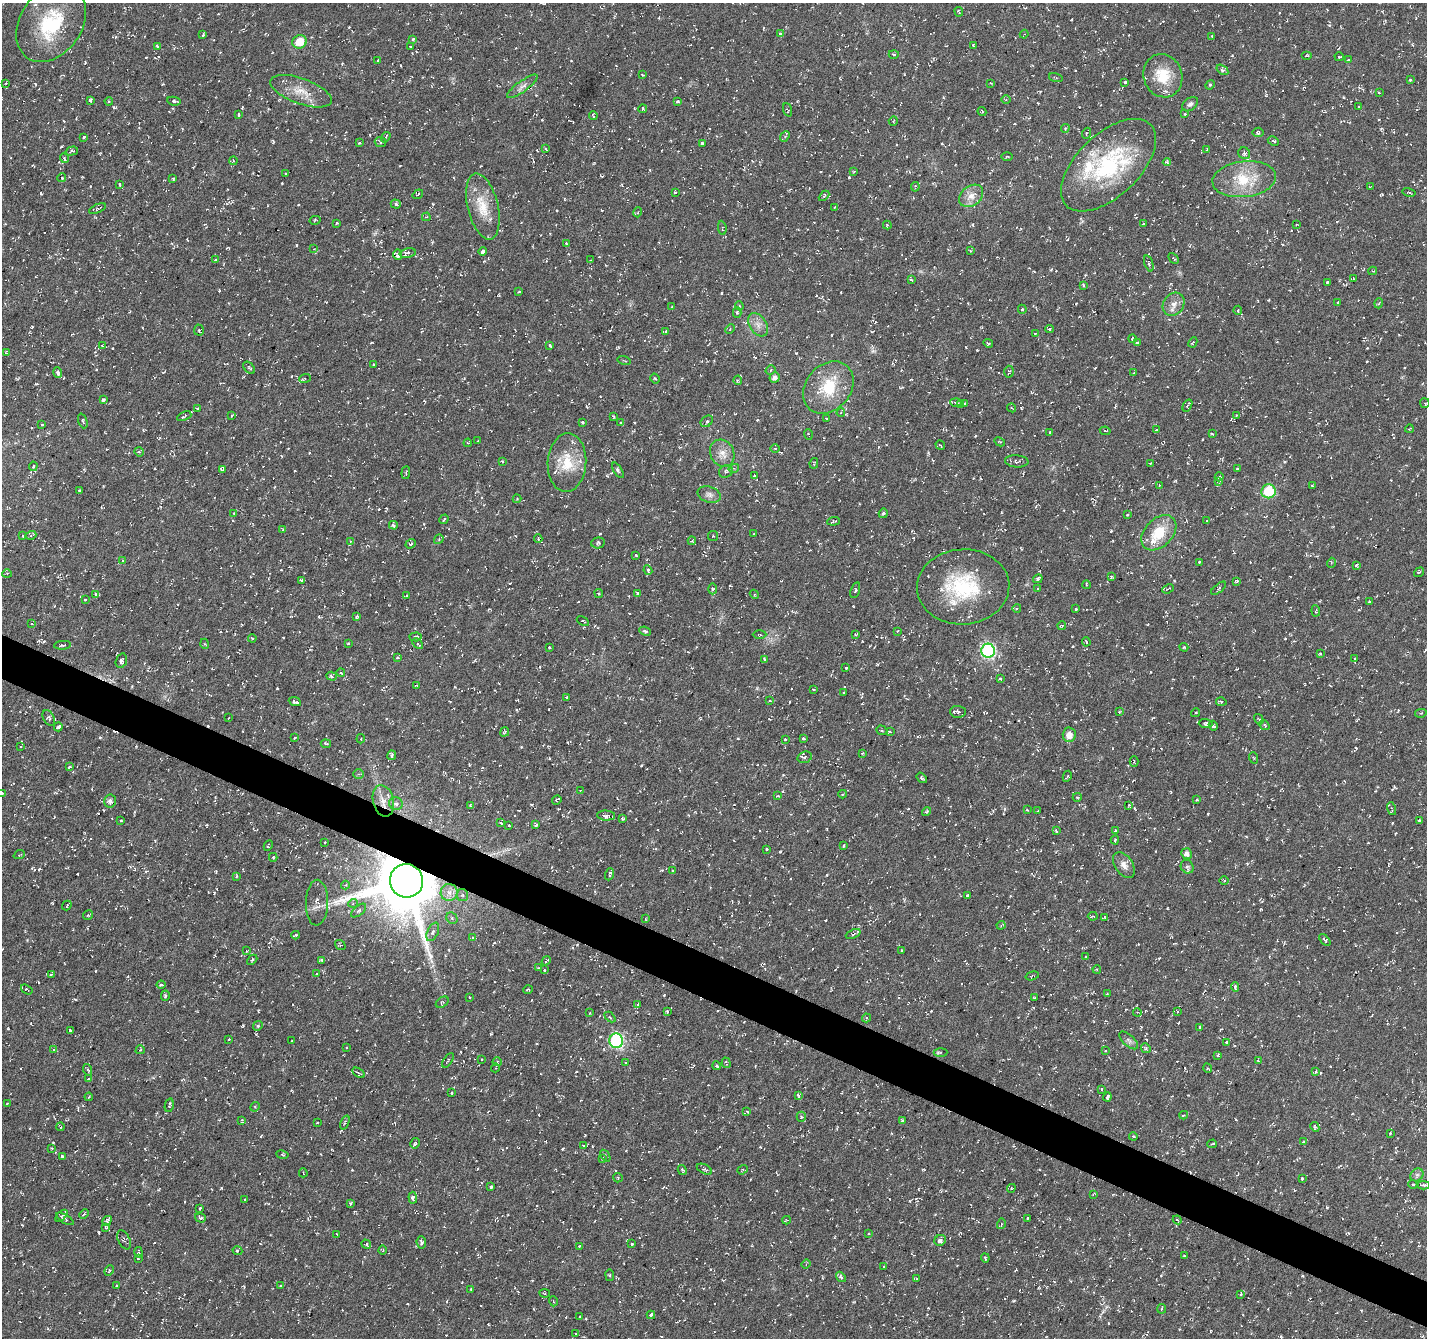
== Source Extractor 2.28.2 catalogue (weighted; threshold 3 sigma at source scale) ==
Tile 6 of 4 x 4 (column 2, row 2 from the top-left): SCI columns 1426-2850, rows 2876-4211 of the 5707 x 5815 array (HDU 1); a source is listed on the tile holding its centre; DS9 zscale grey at full resolution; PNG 1429 x 1340 px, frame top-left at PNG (2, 3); each listed source drawn as its Kron ellipse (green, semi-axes under 4 px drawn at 4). Shown black and unused: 3% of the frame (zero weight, under 3 of 6 exposures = <1% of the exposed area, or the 3 px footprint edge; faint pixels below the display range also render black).
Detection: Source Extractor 2.28.2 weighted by HDU 2 'WHT'; one run over the whole footprint, this tile lists its part. Background -0.0234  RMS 0.0038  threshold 0.0154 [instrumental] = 3 sigma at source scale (4.09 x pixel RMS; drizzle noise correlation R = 1.36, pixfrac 0.8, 0.0396/0.0396 arcsec/px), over >= 5 px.
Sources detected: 983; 1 inside a brighter object's white glare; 124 cosmic-ray / hot-pixel residue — neither listed nor drawn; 22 inside a brighter listed object's ellipse — not listed separately; of the other 836, all 500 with FLUX_AUTO >= 0.335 (the completeness limit of this list) listed and drawn (336 fainter detections not listed), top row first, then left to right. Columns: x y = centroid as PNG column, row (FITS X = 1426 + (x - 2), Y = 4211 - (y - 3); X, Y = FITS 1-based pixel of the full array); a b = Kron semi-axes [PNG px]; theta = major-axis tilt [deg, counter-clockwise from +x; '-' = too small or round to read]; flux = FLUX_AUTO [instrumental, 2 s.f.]
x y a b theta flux
959 12 5 3 - 0.44
51 23 42 31 55 23
780 34 3 3 - 1
1024 34 4 4 - 0.43
203 35 4 3 - 0.53
1212 36 3 3 - 0.37
413 39 3 3 - 1.1
300 42 7 6 - 6.3
973 45 3 3 - 0.45
157 46 4 3 - 0.55
410 46 4 2 - 0.37
894 54 5 3 - 0.34
1307 56 5 2 - 0.35
1339 57 5 3 - 0.36
378 60 3 2 - 0.35
1348 60 3 3 - 0.41
1222 70 6 4 -35 0.81
643 75 4 3 - 0.55
1163 76 22 19 -70 9.5
1056 78 7 3 -16 0.53
1410 80 3 3 - 0.62
1125 82 3 3 - 0.62
991 83 3 2 - 0.37
6 84 3 3 - 0.36
1210 85 5 4 - 0.44
522 86 18 5 36 1.7
301 91 32 12 -20 6.4
1379 93 3 2 - 0.44
1006 99 5 3 - 0.41
90 100 3 3 - 0.79
109 101 4 3 - 0.37
174 101 7 3 -10 0.76
677 102 4 3 - 0.62
1190 104 9 6 37 1.1
1359 107 3 3 - 0.58
643 109 4 3 - 0.38
787 110 7 4 -70 0.45
982 111 4 3 - 0.46
239 114 3 3 - 1
1185 114 3 3 - 0.43
593 116 4 3 - 0.42
893 121 5 3 - 0.34
1065 128 4 3 - 0.45
1258 132 5 4 - 0.71
1087 133 5 4 - 0.41
785 136 6 3 50 0.41
84 137 3 3 - 0.65
386 137 5 3 - 0.43
1273 141 6 4 -26 0.49
380 142 6 5 - 0.66
360 143 3 2 - 0.53
702 143 3 3 - 0.62
545 148 3 2 - 0.34
1207 149 3 2 - 0.34
72 151 6 3 16 0.59
1244 153 6 5 - 0.91
1007 157 6 3 1 0.42
64 158 5 3 - 0.43
233 161 4 3 - 0.61
1167 162 4 4 - 0.55
1108 165 59 31 44 37
854 172 3 2 - 0.35
286 173 3 3 - 0.48
62 178 4 4 - 0.46
173 178 3 3 - 0.73
1244 179 32 18 7 12
120 184 4 3 - 0.55
915 187 5 3 - 0.41
1370 187 4 2 - 0.4
675 192 3 3 - 0.45
1409 192 6 3 -13 0.35
418 194 6 3 36 0.47
824 196 6 3 45 0.4
971 196 13 10 38 3.5
396 204 5 4 - 0.66
483 206 34 15 -76 9.3
834 207 3 2 - 0.36
98 209 9 3 24 0.53
638 212 5 3 - 0.36
426 217 4 3 - 0.34
315 220 5 3 - 0.58
336 223 3 3 - 1.2
1143 224 4 3 - 0.34
1297 224 3 2 - 0.4
887 225 4 4 - 0.42
722 228 7 3 -84 0.4
566 244 3 3 - 0.47
314 249 4 4 - 0.39
970 251 4 3 - 0.44
483 252 4 3 - 0.88
408 253 8 4 12 1.3
398 255 5 4 - 2.3
1174 258 6 3 -46 0.41
215 260 3 3 - 0.54
591 260 3 2 - 0.34
1149 263 8 3 -72 0.78
1373 271 4 3 - 0.34
1353 279 3 3 - 0.36
911 280 3 3 - 0.59
1327 282 3 3 - 0.89
1083 285 4 3 - 0.65
519 292 3 2 - 0.36
1338 302 3 2 - 0.35
1379 303 5 3 - 0.36
1174 304 12 10 53 2.6
672 306 4 3 - 0.36
739 306 4 4 - 0.36
1022 309 5 4 - 0.43
1238 310 4 3 - 0.42
737 313 5 4 - 0.6
758 325 13 8 -56 2.4
730 329 5 3 - 0.37
1050 329 4 4 - 0.51
199 330 5 5 - 0.47
665 331 4 3 - 0.69
1035 333 3 2 - 0.43
1132 339 4 3 - 0.49
1137 342 3 3 - 0.64
1193 342 5 3 - 0.41
988 343 5 3 - 0.54
102 346 3 2 - 0.4
550 346 4 3 - 0.54
6 353 4 3 - 0.34
624 361 6 2 -15 0.34
373 365 3 3 - 0.44
249 368 7 4 -46 0.53
770 370 5 3 - 0.49
1009 372 6 5 - 0.43
58 373 5 3 - 1.4
1134 373 3 3 - 0.38
305 378 6 4 19 0.48
774 378 5 5 - 1.5
655 379 5 3 - 0.47
738 380 4 4 - 0.42
828 387 28 22 50 14
103 399 3 3 - 0.79
956 403 5 3 - 0.51
1425 403 5 4 - 0.45
965 404 4 3 - 0.49
960 405 4 3 - 0.43
1187 405 6 3 58 0.83
198 408 3 3 - 0.53
1012 408 5 3 - 0.43
841 412 4 4 - 0.49
1236 415 4 3 - 0.37
184 416 7 3 24 0.52
231 416 3 3 - 0.34
613 416 4 3 - 0.61
826 419 3 3 - 0.4
83 421 8 4 -70 0.61
707 421 7 5 41 1
582 422 3 3 - 1
621 423 4 3 - 0.67
42 425 3 2 - 0.39
1156 429 4 2 - 0.35
1409 429 4 2 - 0.38
1105 431 5 4 - 0.42
1050 432 3 3 - 0.57
808 434 5 3 - 0.37
1212 434 3 3 - 0.47
478 441 3 3 - 0.39
1000 442 6 3 -29 0.37
468 443 4 4 - 0.39
940 445 5 3 - 0.34
775 448 5 3 - 0.38
139 452 5 4 - 0.49
722 453 14 12 -62 3.4
502 461 3 3 - 0.48
1017 461 12 6 -4 1.1
567 462 29 19 87 10
814 463 5 4 - 0.45
1150 463 3 3 - 0.45
33 466 5 3 - 0.35
734 468 5 3 - 0.49
222 469 4 3 - 0.48
1237 469 3 3 - 0.4
618 470 9 3 -58 0.74
726 471 7 6 - 0.85
406 473 6 3 84 0.36
754 475 3 2 - 0.49
1219 477 4 3 - 0.43
1218 481 3 3 - 0.5
1159 486 3 3 - 0.34
1312 486 3 3 - 0.37
80 491 4 3 - 1.1
1269 491 7 7 - 15
709 495 12 8 -19 1.6
517 499 4 4 - 0.35
234 513 3 3 - 0.59
883 513 4 4 - 0.59
1127 514 3 3 - 0.39
444 519 5 3 - 0.68
834 521 6 3 6 0.41
1207 521 3 2 - 0.36
393 525 4 3 - 0.47
283 530 4 3 - 0.48
1159 533 20 14 45 9.5
754 534 3 3 - 0.37
31 535 5 3 - 0.46
22 536 3 3 - 0.42
713 536 5 5 - 0.46
439 539 5 4 - 0.44
538 539 4 3 - 0.38
351 541 4 4 - 0.43
692 541 4 3 - 0.65
598 543 7 5 12 0.7
411 544 5 4 - 0.59
636 555 3 3 - 0.45
123 561 4 3 - 0.47
1199 562 3 3 - 0.52
1331 563 5 3 - 0.41
1356 565 3 3 - 0.76
648 570 5 3 - 1
1419 572 5 3 - 0.36
7 574 4 4 - 0.53
1111 577 3 3 - 0.44
1038 579 5 4 - 1
302 580 3 3 - 0.96
1237 581 4 3 - 0.54
1086 585 4 3 - 0.39
963 587 46 37 3 27
1219 588 9 3 39 0.5
712 589 5 3 - 0.45
1038 589 3 3 - 0.64
1168 589 6 2 24 0.4
855 590 8 4 72 0.62
599 593 4 4 - 0.43
638 593 4 3 - 0.99
96 594 4 3 - 0.95
754 594 5 4 - 0.4
406 596 3 3 - 0.37
85 600 3 2 - 0.35
1370 602 3 3 - 0.83
1017 608 4 3 - 0.35
1076 609 3 3 - 0.72
1316 611 5 3 - 0.45
357 616 4 3 - 1
583 621 7 3 -29 0.41
32 624 3 2 - 0.37
1062 625 4 3 - 0.53
645 631 6 4 -23 0.62
897 631 3 2 - 0.34
760 635 7 3 0 0.39
855 635 4 2 - 0.35
416 637 6 4 4 0.94
252 638 4 3 - 0.36
1086 642 4 3 - 0.49
348 643 3 2 - 0.47
205 644 5 3 - 0.38
418 644 6 4 -48 0.63
63 645 8 3 4 0.68
549 647 3 3 - 0.58
1184 647 4 4 - 0.37
988 651 7 6 - 64
1321 654 3 2 - 0.51
397 657 4 3 - 0.56
765 659 3 3 - 0.44
1355 659 4 3 - 0.46
121 661 7 5 72 1.5
846 668 3 3 - 0.46
341 673 4 3 - 0.34
331 676 5 4 - 0.88
1000 679 4 3 - 0.61
416 685 3 2 - 0.37
813 689 3 2 - 0.68
844 693 3 3 - 0.61
567 697 3 3 - 1.1
770 701 3 2 - 0.35
295 702 6 3 -24 1.2
1221 702 5 4 - 0.66
958 712 7 6 - 0.89
1119 712 3 3 - 0.36
1195 713 4 3 - 0.38
1421 713 6 4 11 0.41
49 718 8 5 -61 0.74
229 718 3 2 - 0.35
1259 719 5 3 - 0.49
1206 724 7 4 -4 0.97
1264 725 5 3 - 0.45
1213 726 5 4 - 0.82
58 727 4 3 - 1.1
882 730 6 4 -20 0.5
505 732 5 3 - 0.73
890 732 4 2 - 0.6
1069 735 7 6 - 2.7
295 737 3 3 - 0.53
803 738 3 3 - 0.55
361 739 5 4 - 0.44
786 739 3 3 - 0.57
326 744 5 3 - 0.43
20 747 3 2 - 0.48
862 753 4 3 - 0.35
392 755 5 4 - 1.1
805 757 7 5 18 0.83
1254 758 6 3 -71 0.35
1134 761 5 4 - 0.47
69 767 4 3 - 0.91
358 774 5 4 - 0.53
1067 776 6 3 63 0.38
922 778 6 3 -51 0.61
580 791 3 3 - 0.4
2 793 3 2 - 0.45
843 794 4 3 - 0.56
778 796 4 3 - 0.43
1077 797 4 4 - 0.37
557 800 5 3 - 0.71
1197 800 3 3 - 0.35
110 801 6 6 - 1.4
383 801 16 10 -77 3.7
396 804 7 6 - 1.2
1129 805 4 3 - 0.41
470 806 3 3 - 0.53
1391 809 6 2 -74 0.36
1027 810 3 3 - 0.37
1038 811 3 2 - 0.35
926 812 5 4 - 0.57
606 816 9 5 -4 1.5
623 818 4 3 - 0.43
121 820 3 3 - 0.6
1419 820 3 3 - 0.5
501 823 3 3 - 0.38
509 825 3 2 - 0.4
536 825 3 3 - 0.58
1056 831 4 3 - 0.74
1115 831 3 3 - 0.72
1115 840 4 3 - 0.63
324 842 3 3 - 0.42
268 845 5 2 - 0.45
844 845 4 3 - 0.67
767 849 3 3 - 0.67
1187 854 5 5 - 1.5
19 855 6 3 21 0.51
273 857 4 3 - 0.44
1124 865 14 9 -56 2.3
1187 867 7 6 - 0.8
673 871 3 3 - 0.4
609 874 6 3 70 0.64
236 876 3 2 - 0.44
1224 880 5 3 - 0.38
406 881 17 16 - 3300
345 885 4 4 - 0.42
449 892 8 8 - 2.2
462 895 6 5 - 0.74
968 896 3 3 - 1
317 903 23 11 89 2.9
353 903 5 3 - 0.34
67 905 5 3 - 0.46
359 911 9 5 40 0.8
88 915 5 3 - 0.38
1093 916 5 3 - 0.35
1104 917 3 3 - 0.36
452 918 6 5 - 0.57
645 919 3 3 - 0.34
1001 925 4 3 - 0.39
433 932 10 5 65 1
853 934 8 4 22 0.67
296 935 4 3 - 0.62
473 938 4 3 - 1.3
1325 940 7 3 -48 0.55
340 945 6 4 -37 0.48
247 951 3 3 - 0.42
902 951 3 3 - 0.85
1086 957 3 3 - 0.74
252 960 6 3 42 0.46
321 960 4 3 - 0.52
546 961 5 3 - 0.55
538 968 3 3 - 0.36
1097 969 4 3 - 0.41
544 970 3 3 - 0.42
51 974 3 3 - 0.64
316 974 3 3 - 0.54
1032 976 7 3 18 0.47
161 985 4 3 - 0.94
1235 987 5 3 - 0.82
27 989 6 3 -34 0.43
528 989 5 3 - 0.35
1107 994 3 2 - 0.37
165 996 5 3 - 0.54
469 997 3 2 - 0.37
1035 998 4 3 - 0.37
442 1002 7 5 36 0.59
638 1004 3 3 - 0.42
667 1011 4 3 - 0.57
1178 1011 3 3 - 0.38
1137 1012 4 3 - 0.34
590 1013 3 2 - 0.37
610 1017 6 4 -44 0.47
866 1018 4 4 - 0.54
258 1026 5 4 - 0.48
1200 1027 4 3 - 1
70 1030 3 3 - 1.2
229 1039 3 3 - 0.56
1129 1040 12 5 -42 1.1
292 1041 3 2 - 0.36
616 1041 7 7 - 51
1226 1042 3 2 - 0.53
346 1048 3 2 - 0.37
1146 1048 5 4 - 0.58
53 1050 3 3 - 0.39
140 1050 4 3 - 0.35
1105 1050 3 2 - 0.54
941 1052 7 4 3 0.46
1218 1055 3 3 - 0.46
482 1059 3 3 - 0.45
448 1060 8 2 57 0.4
1258 1061 3 3 - 0.36
497 1062 4 4 - 0.44
626 1062 3 3 - 0.41
726 1063 5 2 - 0.41
717 1066 4 3 - 0.78
495 1068 4 3 - 0.41
1207 1068 5 3 - 0.35
88 1070 6 4 -71 0.52
1316 1072 4 3 - 0.69
358 1073 7 3 -32 0.41
88 1079 4 3 - 0.87
1101 1089 3 2 - 0.45
452 1093 3 2 - 0.46
798 1095 4 3 - 1.2
89 1097 4 3 - 0.38
1107 1097 4 3 - 0.93
7 1103 3 2 - 0.37
169 1105 7 3 77 0.63
255 1107 5 4 - 0.51
747 1111 3 3 - 0.4
1184 1115 4 3 - 0.51
801 1117 5 4 - 0.74
241 1120 4 3 - 0.5
902 1120 3 3 - 0.37
345 1122 7 3 69 0.55
317 1123 3 3 - 0.52
60 1127 4 2 - 0.43
1315 1127 5 4 - 0.56
1390 1133 3 2 - 0.35
1133 1136 4 3 - 0.36
1303 1142 4 3 - 0.54
415 1143 5 4 - 1.3
1212 1144 4 2 - 0.53
584 1146 4 2 - 0.4
52 1148 3 3 - 0.37
282 1155 6 3 -10 0.38
62 1156 4 3 - 1.1
605 1156 6 3 -56 0.45
602 1158 3 3 - 0.6
704 1169 8 4 -26 0.68
682 1170 5 3 - 0.41
743 1170 6 3 36 0.46
303 1173 4 3 - 0.35
1417 1175 7 6 - 0.87
618 1178 4 4 - 0.45
1302 1178 3 3 - 0.7
1413 1184 4 4 - 0.38
1423 1185 6 3 -4 0.82
491 1187 3 3 - 0.79
1011 1188 4 4 - 0.44
1093 1194 4 3 - 0.4
413 1198 6 4 -85 1.5
245 1200 3 2 - 0.4
350 1203 4 3 - 0.67
200 1208 4 3 - 0.35
84 1214 5 3 - 0.43
61 1216 7 4 42 0.59
200 1218 5 4 - 0.7
1027 1218 3 2 - 0.5
65 1219 10 3 -30 0.54
787 1220 4 3 - 0.37
1177 1220 4 3 - 0.57
107 1221 5 3 - 0.68
1001 1224 5 3 - 0.37
106 1227 4 3 - 0.4
868 1234 3 3 - 0.41
337 1235 4 3 - 0.53
124 1240 10 5 -64 0.99
940 1240 6 5 - 1.4
421 1242 6 5 - 0.8
366 1244 5 4 - 0.79
632 1244 3 2 - 0.62
579 1246 3 2 - 0.44
383 1250 5 3 - 0.44
237 1251 5 4 - 0.6
139 1252 5 3 - 0.68
1184 1256 3 3 - 0.41
985 1258 4 3 - 0.34
138 1259 3 3 - 0.36
806 1264 5 3 - 0.36
884 1266 3 3 - 0.47
109 1271 6 3 64 0.42
610 1275 6 3 -82 0.37
841 1277 5 3 - 1
917 1279 3 2 - 0.61
116 1286 4 2 - 0.38
281 1286 3 3 - 0.75
471 1289 3 2 - 0.36
545 1293 5 4 - 0.38
1241 1294 4 3 - 0.69
553 1301 5 3 - 0.36
1162 1309 5 2 - 0.38
651 1315 4 3 - 2.1
580 1317 3 3 - 0.84
575 1334 3 3 - 0.46
Overlapping masked pixels (flux is a lower limit): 2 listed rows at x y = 383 801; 406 881
Isophote crosses this tile's border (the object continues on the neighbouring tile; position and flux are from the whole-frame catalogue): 2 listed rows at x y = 2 793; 1423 1185
Unlisted compact peaks at least as high as the median listed source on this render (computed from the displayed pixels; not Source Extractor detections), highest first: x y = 796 353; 299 870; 99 1232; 873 351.